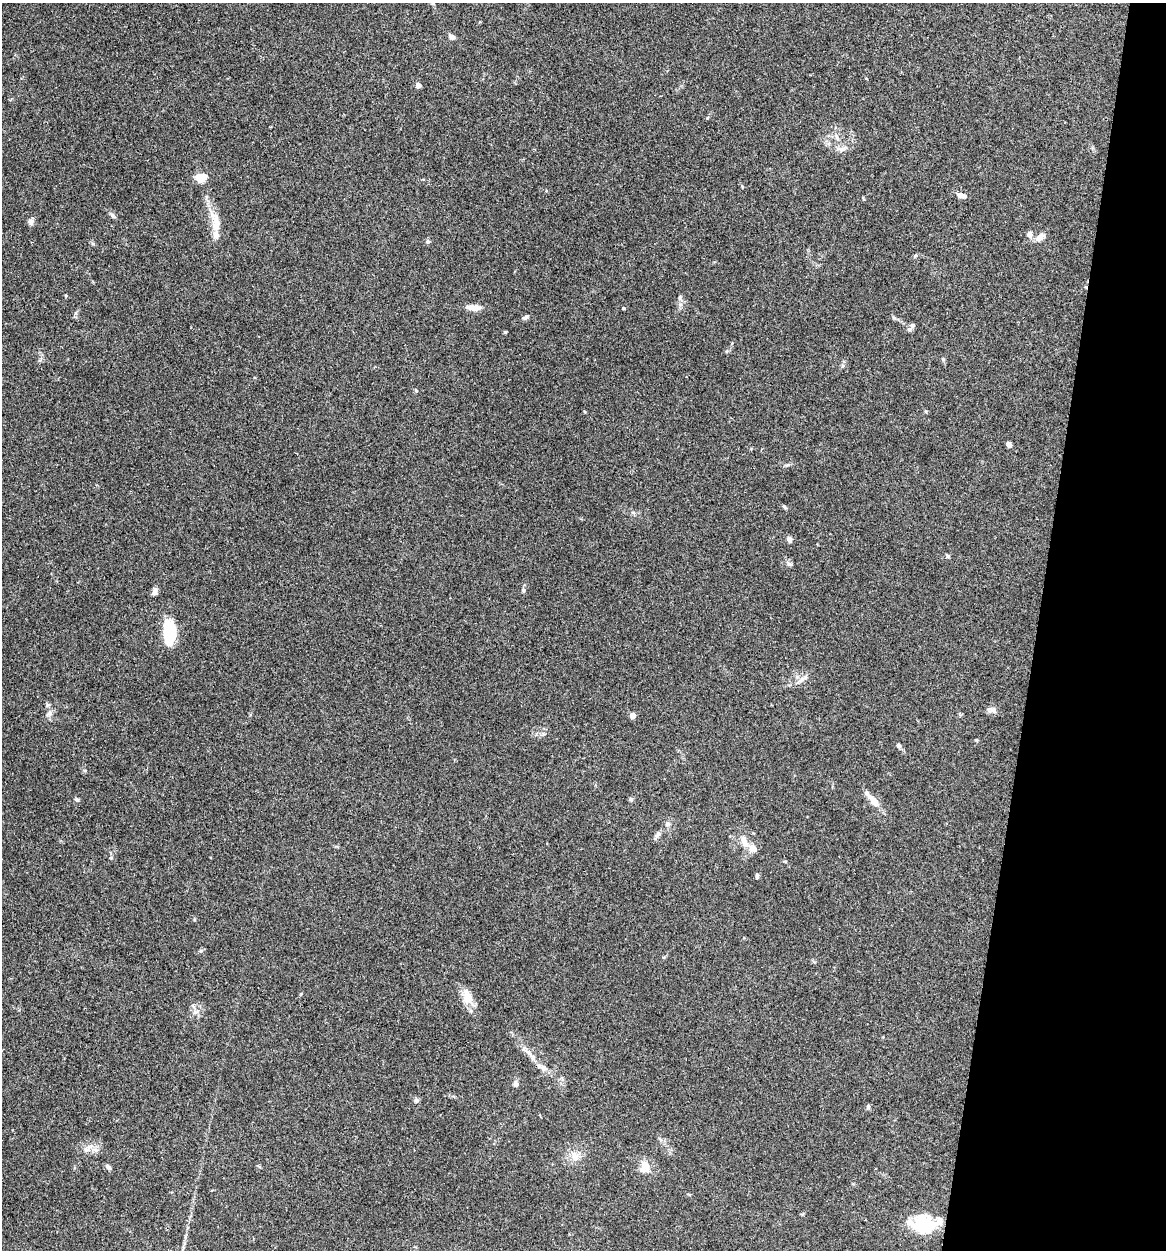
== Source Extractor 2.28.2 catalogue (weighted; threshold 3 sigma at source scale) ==
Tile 8 of 4 x 4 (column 4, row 2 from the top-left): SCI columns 3616-4779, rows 2503-3750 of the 5024 x 5001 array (HDU 1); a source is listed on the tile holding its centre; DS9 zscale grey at full resolution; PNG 1168 x 1252 px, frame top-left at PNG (2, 3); no overlay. Shown black and unused: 11% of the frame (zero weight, under 3 of 4 exposures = <1% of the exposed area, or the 3 px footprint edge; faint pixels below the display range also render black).
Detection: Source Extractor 2.28.2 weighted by HDU 2 'WHT'; one run over the whole footprint, this tile lists its part. Background 0.0777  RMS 0.0062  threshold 0.0278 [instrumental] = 3 sigma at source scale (4.5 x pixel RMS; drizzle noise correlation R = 1.50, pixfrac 1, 0.05/0.05 arcsec/px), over >= 5 px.
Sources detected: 64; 3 inside a brighter listed object's ellipse — not listed separately; the other 61 listed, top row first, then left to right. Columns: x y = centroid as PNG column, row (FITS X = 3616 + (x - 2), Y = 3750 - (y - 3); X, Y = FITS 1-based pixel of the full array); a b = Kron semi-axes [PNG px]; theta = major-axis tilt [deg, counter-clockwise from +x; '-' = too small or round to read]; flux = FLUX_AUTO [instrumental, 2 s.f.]
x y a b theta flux
433 3 6 5 - 1
452 37 7 5 -32 2.4
418 85 4 4 - 5.5
837 137 12 5 -69 2.6
841 149 16 7 -1 3.5
200 177 10 7 0 11
961 195 11 6 -19 3.6
113 215 10 5 -44 1.6
31 221 9 7 85 2
216 224 26 11 88 9.5
1030 234 8 7 - 2.7
1040 237 13 7 38 4.3
428 241 6 5 - 0.99
93 244 6 4 -19 0.82
680 297 7 5 78 1.2
476 308 15 9 -3 4.4
623 308 4 3 - 0.7
525 317 9 5 30 1.4
894 318 6 4 -3 0.95
913 325 6 6 - 1.7
505 332 4 4 - 0.65
727 351 5 3 - 0.65
943 359 6 4 -44 0.78
416 390 5 4 - 0.72
926 411 5 4 - 0.68
1009 444 5 4 - 2.8
787 465 7 4 18 0.99
784 506 8 3 -56 0.8
633 513 6 4 -1 1.1
789 539 8 6 -67 1.8
947 556 6 4 -89 0.81
789 564 10 4 -22 1.1
523 590 6 4 -47 0.78
155 592 10 6 74 2.2
169 632 26 12 -87 24
801 680 13 6 37 3
993 710 12 7 1 2.5
49 713 11 5 29 2
632 715 4 4 - 7.5
899 745 7 5 -56 1.5
77 799 6 5 - 0.93
631 800 6 5 - 1.1
874 800 20 8 -48 7.5
667 824 7 6 - 1.7
658 834 9 6 46 2.1
745 842 16 8 -67 6.5
757 876 7 4 90 1.3
194 919 5 3 - 0.6
201 951 6 5 - 1
467 997 21 14 -73 8.4
193 1006 9 4 -54 1.6
528 1052 12 5 -40 3
543 1067 17 6 -24 3.7
515 1084 8 6 -77 1.9
416 1100 7 6 - 1.6
868 1107 6 5 - 1.1
87 1149 18 6 40 3.9
575 1156 16 9 -60 5.2
108 1167 8 5 -47 1.6
645 1167 15 13 -74 7.8
924 1225 29 19 -11 27
Overlapping masked pixels (flux is a lower limit): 1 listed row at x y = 543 1067
Isophote crosses this tile's border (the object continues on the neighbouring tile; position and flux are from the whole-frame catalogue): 1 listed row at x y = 433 3
Unlisted compact peaks at least as high as the median listed source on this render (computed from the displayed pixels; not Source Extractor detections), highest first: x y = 976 740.